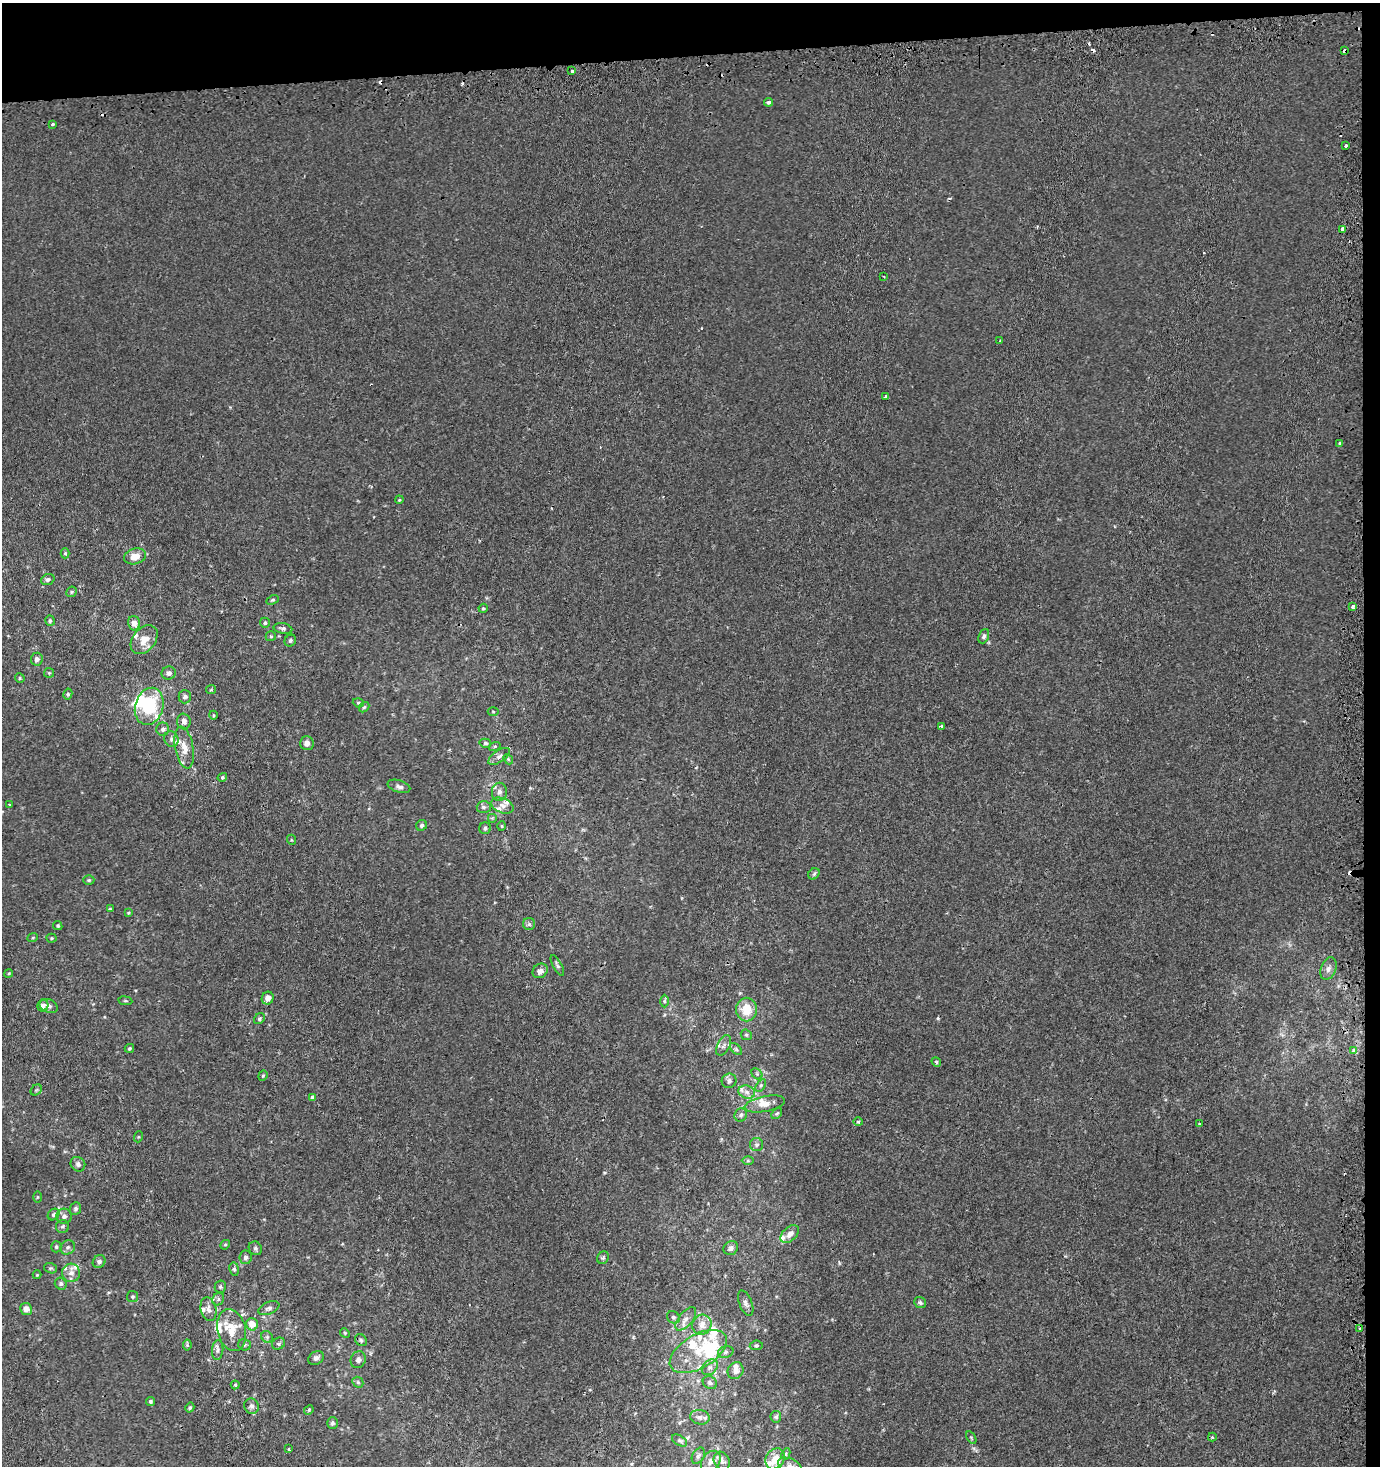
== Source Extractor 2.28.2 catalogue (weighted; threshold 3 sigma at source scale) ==
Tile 3 of 3 x 3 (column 3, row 1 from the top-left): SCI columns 2787-4164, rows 2963-4426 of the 4188 x 4463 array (HDU 1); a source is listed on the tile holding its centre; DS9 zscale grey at full resolution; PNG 1382 x 1468 px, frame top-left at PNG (2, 3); each listed source drawn as its Kron ellipse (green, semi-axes under 4 px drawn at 4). Shown black and unused: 5% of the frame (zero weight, under 2 of 3 exposures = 3% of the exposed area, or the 3 px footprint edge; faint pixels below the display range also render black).
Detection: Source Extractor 2.28.2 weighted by HDU 2 'WHT'; one run over the whole footprint, this tile lists its part. Background 7.90e-04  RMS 0.0026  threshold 0.0116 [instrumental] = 3 sigma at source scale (4.5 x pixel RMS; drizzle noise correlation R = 1.50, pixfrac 1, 0.0396/0.0396 arcsec/px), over >= 5 px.
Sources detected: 203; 2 inside a brighter object's white glare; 9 cosmic-ray / hot-pixel residue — neither listed nor drawn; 25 inside a brighter listed object's ellipse — not listed separately; the other 167 listed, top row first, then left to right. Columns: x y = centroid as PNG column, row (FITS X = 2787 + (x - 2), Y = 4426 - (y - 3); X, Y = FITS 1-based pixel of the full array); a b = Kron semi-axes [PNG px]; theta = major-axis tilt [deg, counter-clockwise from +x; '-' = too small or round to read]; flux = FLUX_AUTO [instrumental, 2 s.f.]
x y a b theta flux
1344 51 4 3 - 2.9
572 71 3 3 - 1.3
768 102 4 4 - 0.62
53 125 3 3 - 0.82
1346 145 3 3 - 0.81
1343 229 4 3 - 1.7
884 276 3 2 - 0.26
1000 341 3 2 - 0.19
885 396 3 3 - 1.6
1340 443 3 3 - 0.61
399 500 4 3 - 0.23
65 553 5 4 - 0.35
135 556 11 7 15 2.9
48 579 7 5 21 0.66
71 592 5 5 - 0.45
273 600 6 4 26 0.38
1353 607 3 3 - 3.1
483 608 5 4 - 0.31
50 621 5 4 - 0.44
134 623 7 6 - 1.9
265 623 5 5 - 0.46
283 628 9 5 -12 0.67
271 636 5 5 - 0.31
984 636 7 5 68 0.67
144 640 16 11 51 3.5
290 641 6 5 - 0.49
37 659 6 6 - 0.94
49 673 5 5 - 0.33
169 673 7 6 - 0.98
20 678 5 4 - 0.34
211 690 5 4 - 0.33
68 694 5 4 - 0.48
185 697 6 6 - 0.89
358 703 5 4 - 0.39
149 706 19 14 73 14
364 707 6 4 43 0.39
493 711 5 3 - 0.26
213 715 4 3 - 0.22
184 721 8 6 -87 1.2
941 726 3 3 - 0.72
163 729 6 6 - 0.85
171 739 8 7 - 0.82
307 743 7 7 - 1.4
485 743 6 4 -12 0.46
495 746 6 3 18 0.33
184 748 21 9 -80 3
499 756 12 6 34 1
508 759 5 4 - 0.35
222 777 5 4 - 0.38
399 786 12 6 -17 0.95
499 792 9 7 90 1.2
9 805 3 2 - 0.35
502 806 12 7 -22 1.3
484 807 7 6 - 0.6
492 818 5 5 - 0.29
422 825 6 5 - 0.56
502 826 5 3 - 0.26
485 828 6 6 - 0.54
292 840 5 3 - 0.22
814 874 6 5 - 0.5
89 880 5 4 - 0.37
110 909 4 4 - 0.31
128 913 4 3 - 0.27
529 924 6 6 - 0.52
58 926 5 4 - 0.38
33 937 5 3 - 0.27
52 938 5 4 - 0.29
557 965 11 4 -61 0.61
1328 969 12 7 69 1.3
540 971 8 6 41 1.4
9 973 4 3 - 0.24
268 998 6 6 - 1.9
125 1001 7 3 -8 0.34
664 1001 6 4 -90 0.43
43 1006 6 5 - 1.1
49 1006 9 6 -21 0.91
747 1009 12 10 90 5.5
259 1019 6 5 - 0.46
746 1035 6 5 - 0.4
724 1045 11 6 61 1.1
129 1048 5 4 - 0.35
736 1049 7 4 -45 0.49
1354 1051 3 3 - 1.9
936 1062 5 4 - 0.33
757 1074 6 5 - 0.48
263 1076 5 4 - 0.34
729 1081 7 7 - 0.91
761 1085 7 4 59 0.43
36 1090 6 5 - 0.36
747 1092 8 6 -18 1.2
312 1098 4 3 - 1.7
765 1104 20 7 11 2.6
777 1114 6 4 48 0.37
741 1115 7 6 - 0.74
858 1122 4 4 - 0.28
1200 1123 3 3 - 0.42
138 1137 5 3 - 0.23
757 1145 6 6 - 0.64
748 1160 6 4 0 0.37
78 1164 8 7 - 0.83
37 1197 5 3 - 0.26
75 1209 6 5 - 0.56
54 1215 6 5 - 0.55
64 1216 7 7 - 1.1
62 1226 6 6 - 0.63
790 1234 11 7 43 1.6
225 1245 5 4 - 0.33
56 1247 5 5 - 0.43
68 1247 8 6 43 0.7
255 1248 7 6 - 0.62
731 1248 7 6 - 1.2
246 1257 7 6 - 0.74
603 1258 6 5 - 0.51
99 1262 7 6 - 0.81
51 1268 6 5 - 0.4
234 1269 7 4 -80 0.55
71 1273 9 9 - 1.6
37 1275 4 4 - 0.25
61 1284 6 5 - 0.58
220 1287 6 5 - 0.48
132 1297 5 5 - 0.44
218 1299 6 5 - 0.58
920 1302 6 5 - 0.65
746 1303 13 6 -68 1
269 1308 11 6 22 0.88
26 1309 6 6 - 1.5
209 1309 12 7 -76 1.3
673 1317 7 6 - 0.61
686 1319 14 7 51 1.6
252 1324 6 6 - 2.8
702 1325 10 9 - 2.4
1359 1329 3 3 - 1.1
232 1330 21 14 -77 4.5
345 1333 5 4 - 0.28
267 1337 6 5 - 0.53
361 1340 6 5 - 0.53
279 1344 7 5 31 0.6
187 1345 5 4 - 0.34
244 1345 6 6 - 0.54
756 1345 6 4 7 0.44
218 1350 10 5 84 0.81
698 1352 31 17 30 9.2
726 1352 8 6 17 0.73
316 1358 8 6 34 0.9
358 1360 8 7 - 0.96
710 1367 9 6 45 0.99
735 1371 9 7 57 1.6
358 1382 6 5 - 0.44
710 1383 7 6 - 0.75
235 1385 4 4 - 0.33
150 1401 4 4 - 0.45
251 1406 8 7 - 0.93
190 1407 5 4 - 0.4
309 1410 5 4 - 0.29
700 1417 10 7 -11 1.1
776 1417 6 5 - 0.6
332 1423 6 5 - 0.53
971 1437 7 4 -58 0.33
1212 1437 4 4 - 0.35
679 1441 8 5 -31 0.53
289 1449 4 2 - 0.2
786 1454 6 4 64 0.39
698 1456 9 5 60 0.63
775 1459 11 9 58 3.5
711 1461 11 8 51 1.8
722 1461 10 7 -62 1.1
790 1466 13 7 -25 1.3
Overlapping masked pixels (flux is a lower limit): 1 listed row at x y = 1344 51
Isophote crosses this tile's border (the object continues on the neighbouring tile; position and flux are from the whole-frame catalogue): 1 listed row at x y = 790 1466